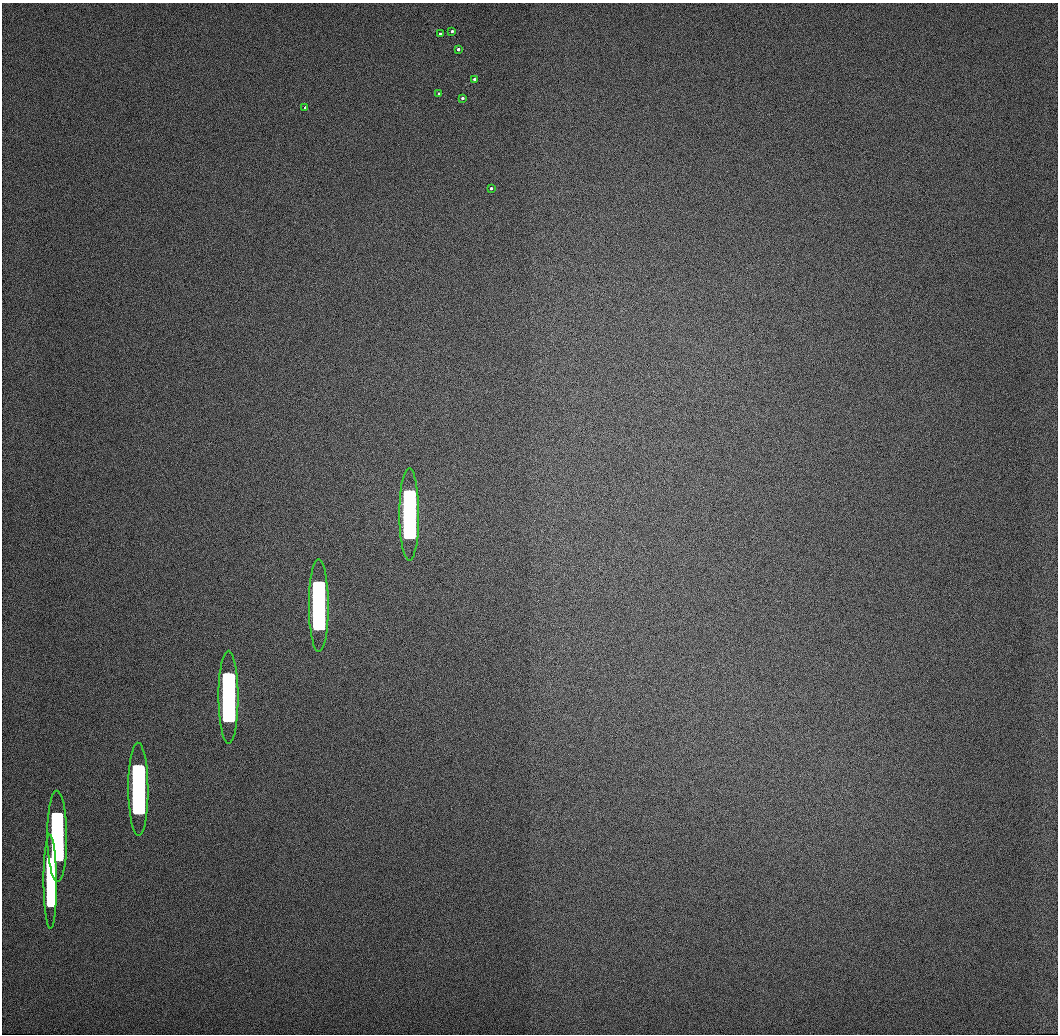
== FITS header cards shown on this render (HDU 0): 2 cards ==
NAXIS1  =                 1056 / Length of Axis 1 (Serial)
NAXIS2  =                 1032 / Length of Axis 2 (Parallel)

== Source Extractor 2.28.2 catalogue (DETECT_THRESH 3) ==
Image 1056 x 1032 px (HDU 0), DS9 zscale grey, 1 PNG px = 1 image px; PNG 1060 x 1036 px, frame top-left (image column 1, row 1032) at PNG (2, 3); each listed source drawn as its Kron ellipse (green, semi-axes under 4 px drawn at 4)
Background 506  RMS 3.3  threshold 9.8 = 3 sigma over >= 5 px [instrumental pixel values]
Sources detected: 14; all 14 listed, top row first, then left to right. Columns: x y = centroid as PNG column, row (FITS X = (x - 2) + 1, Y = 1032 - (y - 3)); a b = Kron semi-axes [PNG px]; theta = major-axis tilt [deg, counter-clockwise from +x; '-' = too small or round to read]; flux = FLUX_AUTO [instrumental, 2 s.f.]
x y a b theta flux
452 31 3 3 - 800
440 34 3 3 - 780
458 49 3 3 - 1000
474 79 3 3 - 1300
439 94 3 3 - 1300
462 98 3 3 - 1300
305 108 3 3 - 1200
491 188 3 3 - 1500
409 514 46 10 -90 980000
319 606 46 10 -90 900000
228 697 46 10 -90 750000
138 789 46 10 -90 570000
57 836 46 10 -90 340000
50 882 47 6 -90 170000